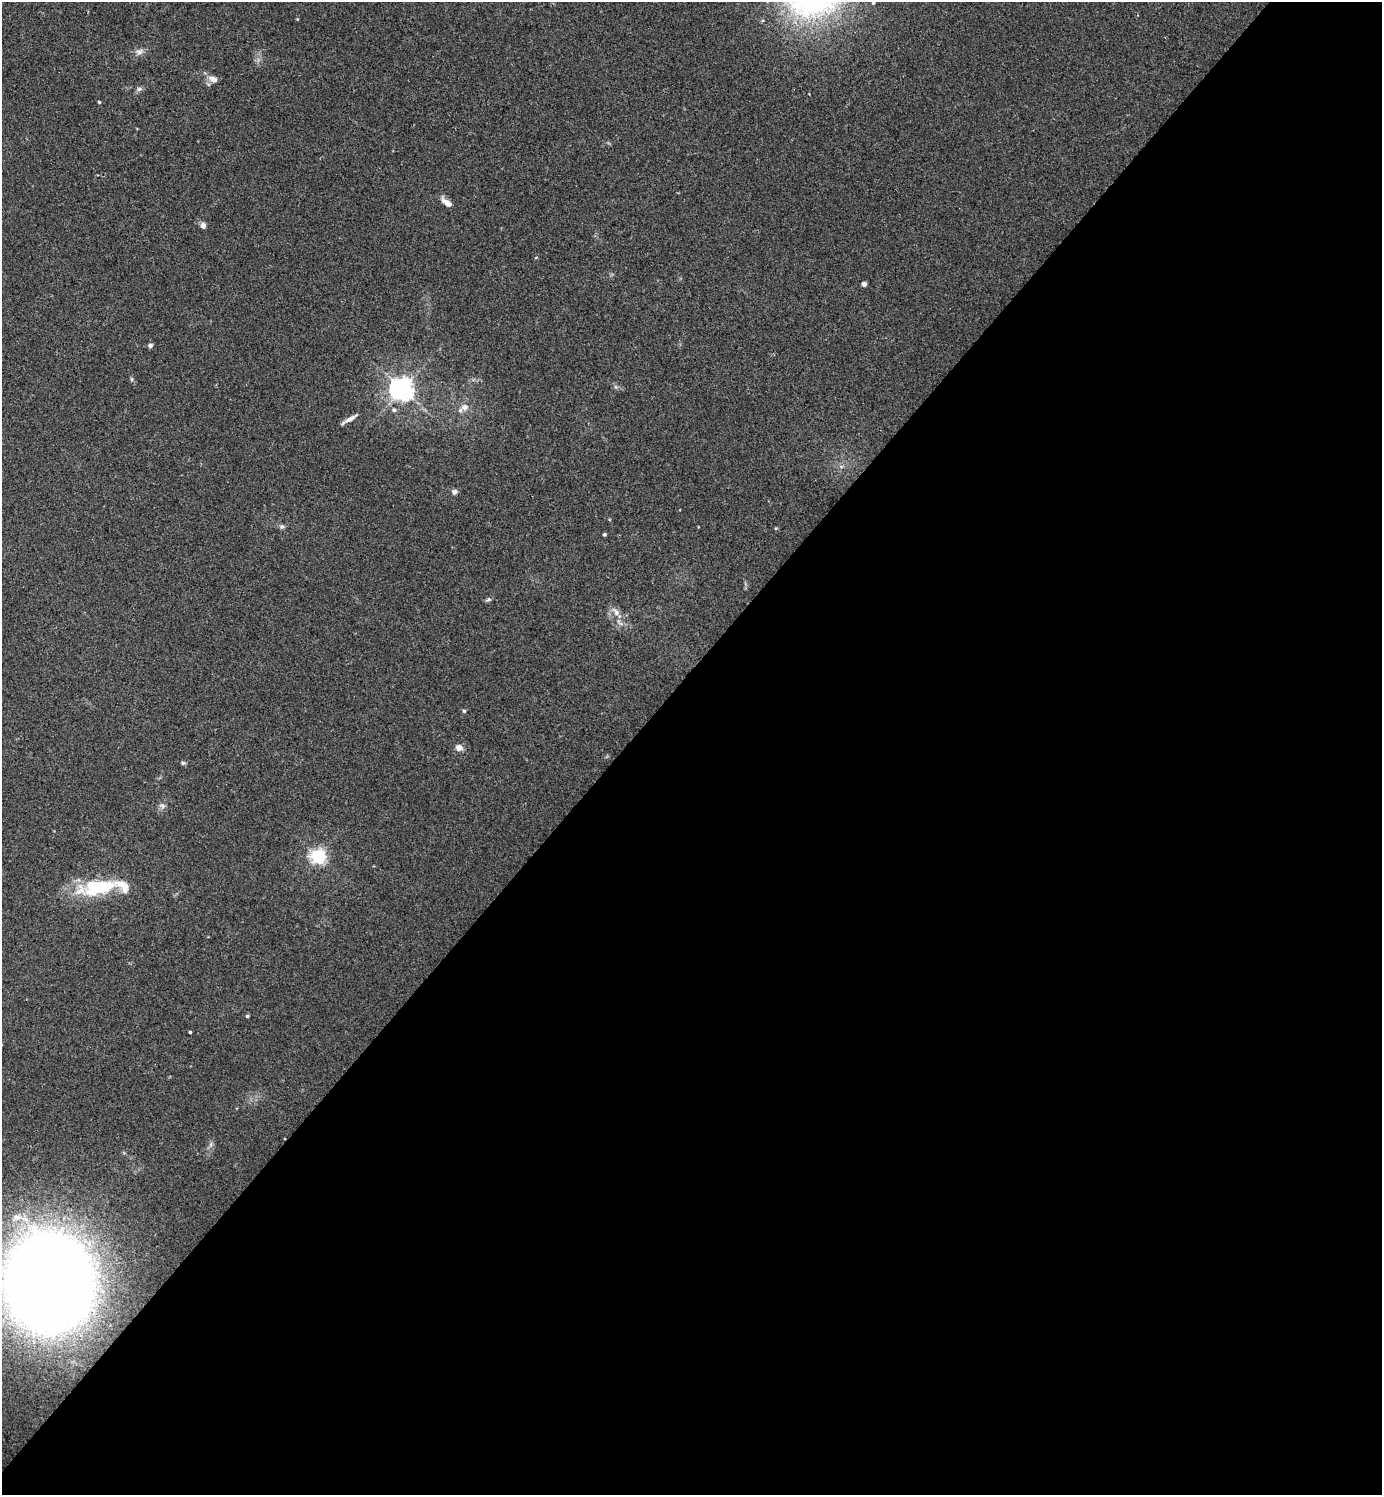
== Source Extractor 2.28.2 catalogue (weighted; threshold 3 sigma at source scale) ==
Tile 12 of 4 x 4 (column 4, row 3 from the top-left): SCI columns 4470-5849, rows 1533-3025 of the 6045 x 6042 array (HDU 1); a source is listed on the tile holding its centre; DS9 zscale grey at full resolution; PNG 1384 x 1497 px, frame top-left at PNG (2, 2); no overlay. Shown black and unused: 55% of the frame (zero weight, under 2 of 3 exposures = <1% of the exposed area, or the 3 px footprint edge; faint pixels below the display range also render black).
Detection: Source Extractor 2.28.2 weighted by HDU 2 'WHT'; one run over the whole footprint, this tile lists its part. Background 0.0433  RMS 0.0074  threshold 0.0333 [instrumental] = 3 sigma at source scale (4.5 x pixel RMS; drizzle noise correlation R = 1.50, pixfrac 1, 0.05/0.05 arcsec/px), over >= 5 px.
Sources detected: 32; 1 long thin detection or spike segment (spike, bleed or trail) — not listed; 1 inside a brighter listed object's ellipse — not listed separately; the other 30 listed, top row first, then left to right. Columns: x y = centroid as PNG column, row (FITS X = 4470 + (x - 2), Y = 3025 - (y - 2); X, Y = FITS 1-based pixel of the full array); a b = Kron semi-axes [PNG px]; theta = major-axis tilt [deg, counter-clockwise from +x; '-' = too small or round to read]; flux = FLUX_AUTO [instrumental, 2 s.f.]
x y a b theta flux
873 3 5 4 - 0.91
139 52 11 7 17 3.3
213 79 12 9 -22 4.9
139 89 7 6 - 1.9
99 102 4 3 - 0.71
447 203 15 6 -36 5.8
203 225 7 6 - 3
864 284 4 4 - 3.2
150 345 6 5 - 1.8
132 379 6 4 -88 1
402 389 7 7 - 630
464 407 10 8 19 5
394 410 6 5 - 1.6
841 466 6 4 -18 1.2
454 492 5 5 - 2.9
282 527 7 5 50 1.5
776 528 4 3 - 0.7
604 534 3 3 - 1.2
489 599 8 4 30 1.3
616 612 11 7 -51 4.1
464 711 4 4 - 1
459 747 7 6 - 4.8
183 763 6 5 - 1.1
162 806 7 5 -59 2
319 856 6 6 - 200
99 887 50 17 9 47
247 1016 4 4 - 1
190 1032 3 3 - 0.79
17 1217 13 9 -2 7.3
49 1283 61 55 -84 1700
Isophote crosses this tile's border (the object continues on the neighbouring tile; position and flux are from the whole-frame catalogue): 1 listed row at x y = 49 1283